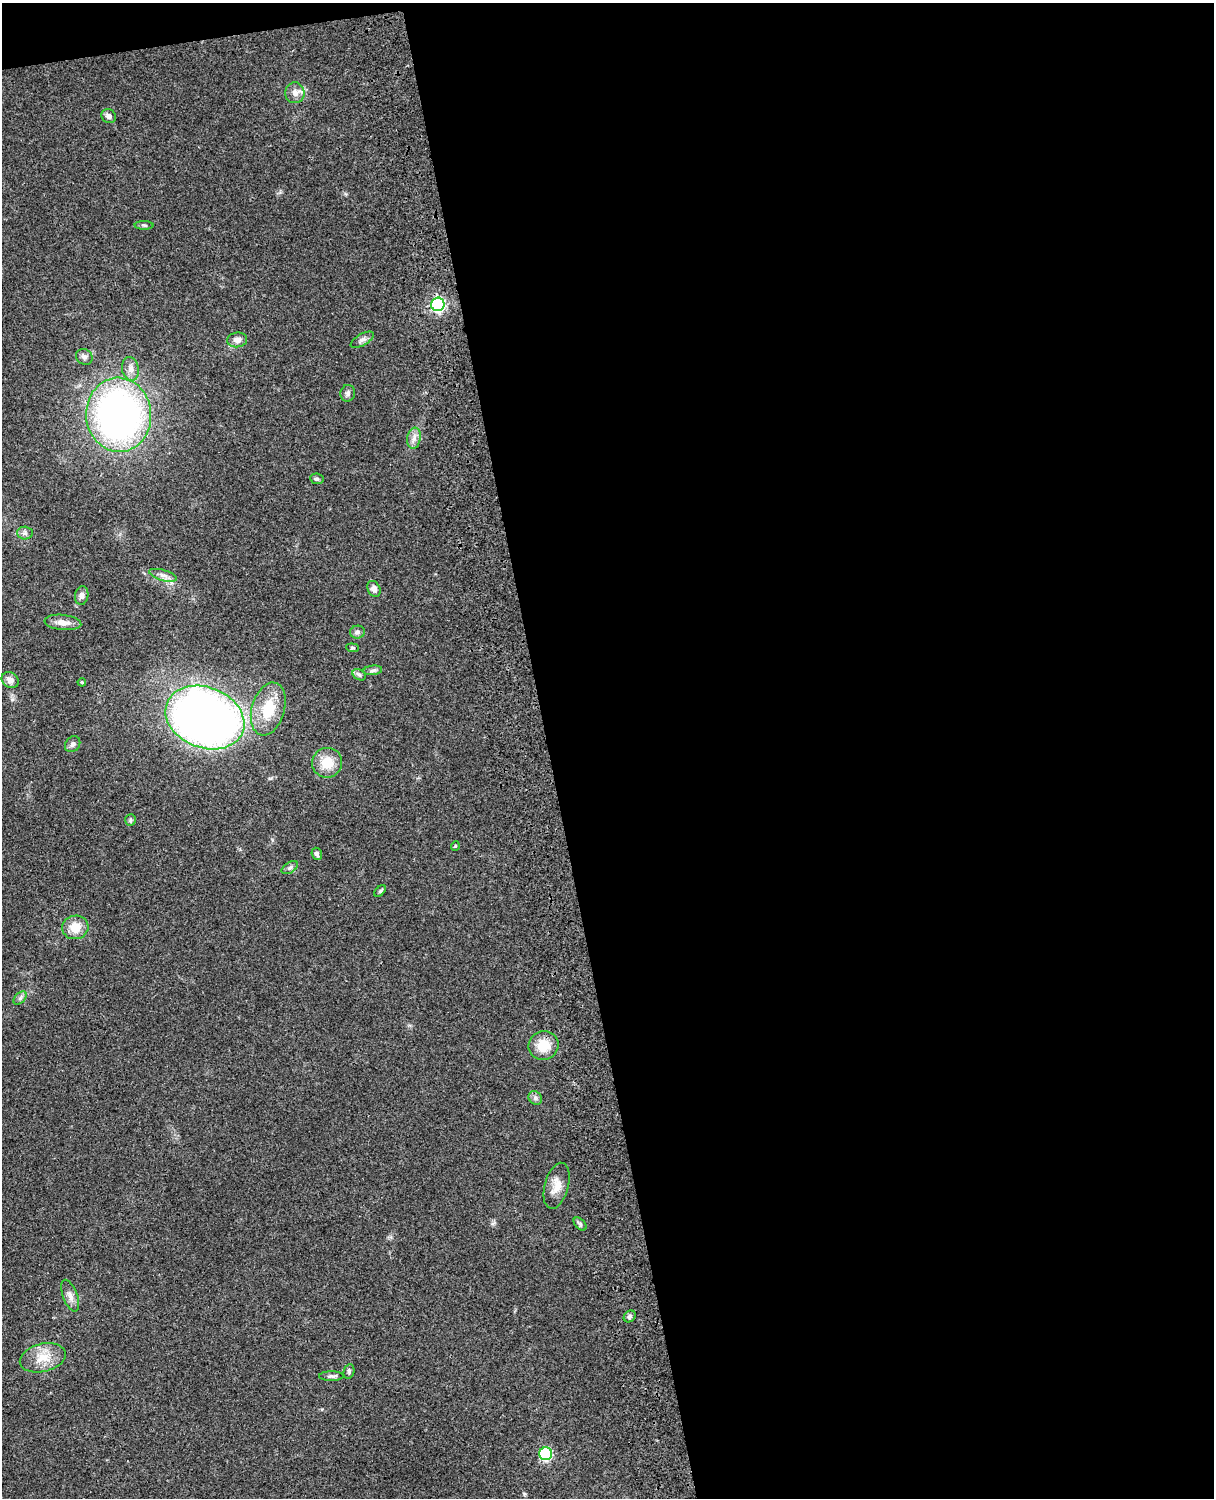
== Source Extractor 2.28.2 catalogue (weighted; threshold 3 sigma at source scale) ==
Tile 4 of 4 x 3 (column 4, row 1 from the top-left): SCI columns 3758-4969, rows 3268-4763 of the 5088 x 4927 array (HDU 1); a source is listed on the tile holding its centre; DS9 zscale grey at full resolution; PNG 1216 x 1500 px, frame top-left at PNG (2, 3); each listed source drawn as its Kron ellipse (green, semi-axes under 4 px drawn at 4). Shown black and unused: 56% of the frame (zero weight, under 3 of 4 exposures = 6% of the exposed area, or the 3 px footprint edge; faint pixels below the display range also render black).
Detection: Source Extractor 2.28.2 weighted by HDU 2 'WHT'; one run over the whole footprint, this tile lists its part. Background 0.0782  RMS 0.0058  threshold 0.026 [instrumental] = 3 sigma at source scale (4.5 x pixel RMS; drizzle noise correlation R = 1.50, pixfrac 1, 0.05/0.05 arcsec/px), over >= 5 px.
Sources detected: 44; all 44 listed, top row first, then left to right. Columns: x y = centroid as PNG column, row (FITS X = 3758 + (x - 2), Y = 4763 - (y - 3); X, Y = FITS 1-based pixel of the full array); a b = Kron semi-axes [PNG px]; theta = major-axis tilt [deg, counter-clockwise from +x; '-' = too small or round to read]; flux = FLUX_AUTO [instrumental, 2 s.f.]
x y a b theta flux
295 93 10 9 - 3.9
109 116 7 6 - 2.3
144 225 9 4 -1 1
438 304 7 6 - 120
237 340 10 7 6 3.3
362 340 13 6 30 2.1
84 357 8 7 - 2
130 369 12 8 -78 3.5
348 393 8 7 - 1.8
119 415 37 32 -86 240
414 438 10 6 80 3
317 479 7 5 -9 1.3
25 533 8 6 -4 1.7
163 575 14 5 -16 2.8
374 589 8 6 -65 2.7
82 595 9 6 80 2.3
63 622 18 7 -6 4.7
357 632 7 6 - 1.6
353 648 6 4 -6 0.81
373 670 9 5 7 1.5
359 675 7 5 -32 1.2
10 680 9 7 -36 3.5
82 682 4 3 - 0.58
268 709 27 16 74 20
205 717 41 30 -21 450
73 744 8 7 - 2
327 763 15 15 - 11
130 820 6 5 - 1.1
455 846 4 4 - 0.7
317 854 6 5 - 1.8
290 868 9 5 33 1.5
380 891 7 4 45 0.84
75 927 13 12 - 9.2
20 998 8 5 45 1.5
543 1045 15 14 - 12
535 1098 7 6 - 1.5
557 1186 23 12 75 7.2
580 1224 8 4 -45 1.3
70 1296 17 7 -69 3.5
630 1316 6 5 - 1.6
43 1358 23 14 14 11
349 1371 7 5 76 1.2
331 1376 12 5 0 1.6
546 1454 6 6 - 64